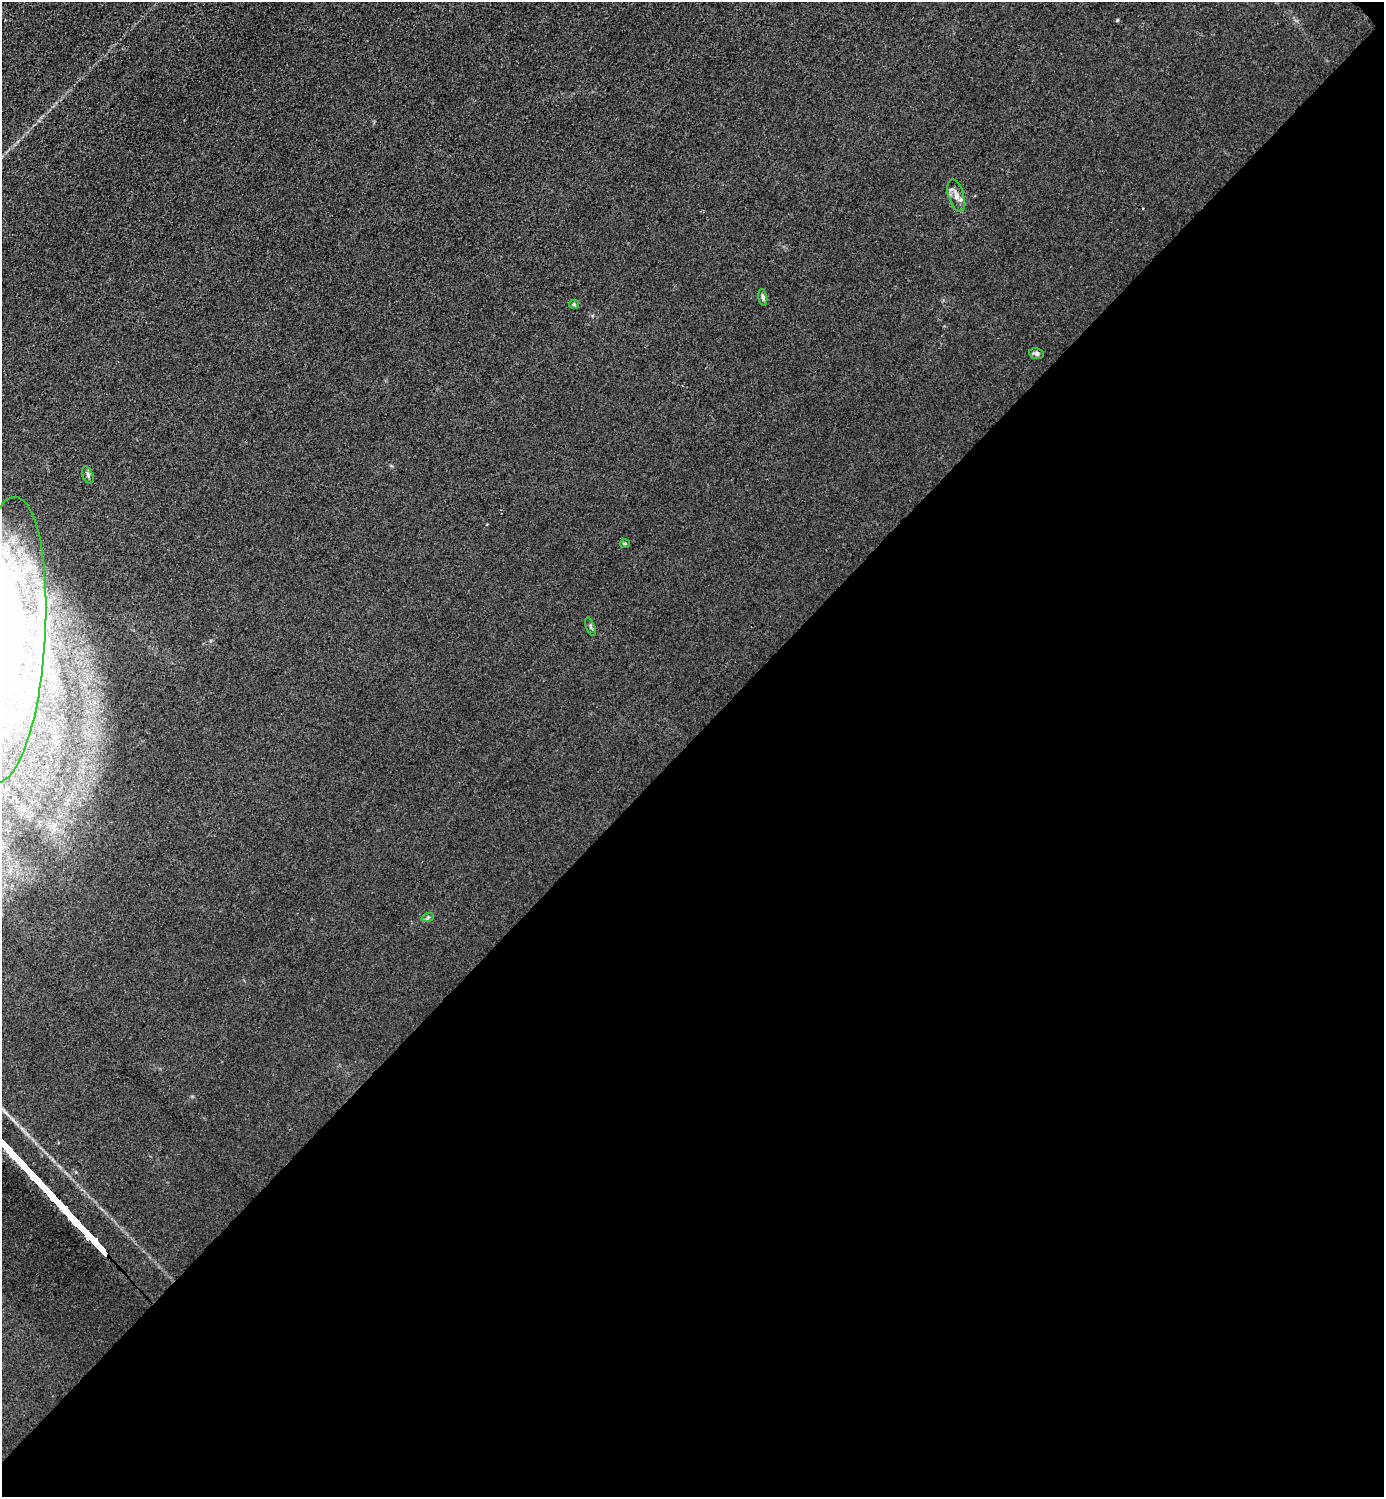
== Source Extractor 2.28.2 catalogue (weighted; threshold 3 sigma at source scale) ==
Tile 12 of 4 x 4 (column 4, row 3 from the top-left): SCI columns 4446-5827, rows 1498-2992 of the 5985 x 5985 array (HDU 1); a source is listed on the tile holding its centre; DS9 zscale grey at full resolution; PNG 1386 x 1499 px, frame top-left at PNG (2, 2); each listed source drawn as its Kron ellipse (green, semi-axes under 4 px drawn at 4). Shown black and unused: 51% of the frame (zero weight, under 3 of 4 exposures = <1% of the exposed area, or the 3 px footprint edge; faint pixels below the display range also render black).
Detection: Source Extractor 2.28.2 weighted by HDU 2 'WHT'; one run over the whole footprint, this tile lists its part. Background 0.0222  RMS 0.0063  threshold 0.0285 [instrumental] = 3 sigma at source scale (4.5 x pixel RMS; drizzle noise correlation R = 1.50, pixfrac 1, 0.05/0.05 arcsec/px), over >= 5 px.
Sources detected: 12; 1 inside a brighter object's white glare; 1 cosmic-ray / hot-pixel residue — neither listed nor drawn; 1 inside a brighter listed object's ellipse — not listed separately; the other 9 listed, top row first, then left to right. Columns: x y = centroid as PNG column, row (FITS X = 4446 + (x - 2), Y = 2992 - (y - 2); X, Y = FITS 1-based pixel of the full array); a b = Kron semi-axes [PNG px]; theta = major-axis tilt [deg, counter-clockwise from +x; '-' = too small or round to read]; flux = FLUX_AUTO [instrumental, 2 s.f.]
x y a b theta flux
956 196 17 7 -73 4.8
763 297 8 4 -81 1.3
574 304 5 4 - 0.91
1037 354 7 5 -8 1.9
88 475 9 5 -69 1.5
625 543 5 4 - 0.84
590 627 9 3 -69 1.1
6 640 143 39 86 220
428 917 6 4 19 1.1
Isophote crosses this tile's border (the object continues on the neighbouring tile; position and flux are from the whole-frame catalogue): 1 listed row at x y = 6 640